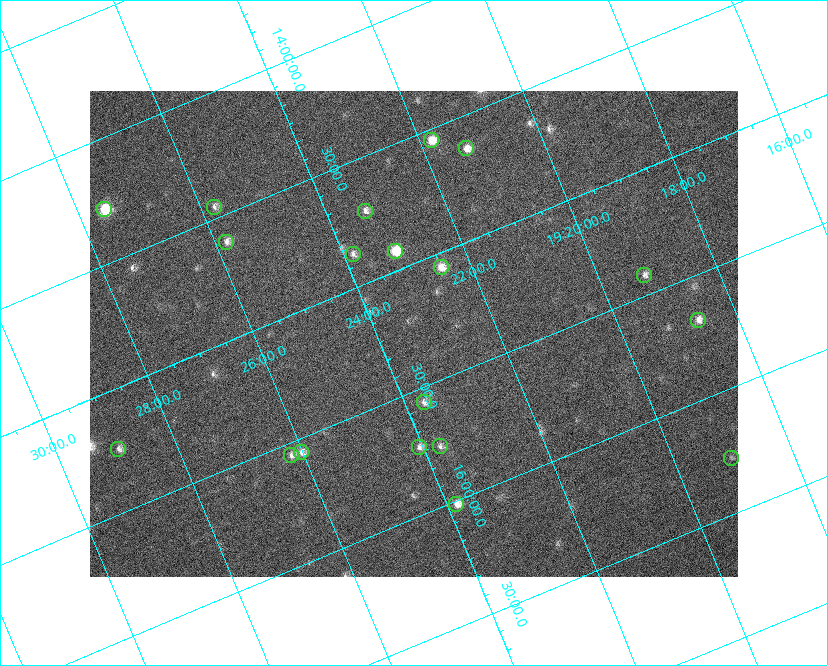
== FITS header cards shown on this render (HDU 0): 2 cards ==
NAXIS1  =                  648 / length of data axis 1
NAXIS2  =                  486 / length of data axis 2

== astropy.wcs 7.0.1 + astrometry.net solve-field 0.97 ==
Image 648 x 486 px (HDU 0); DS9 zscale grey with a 90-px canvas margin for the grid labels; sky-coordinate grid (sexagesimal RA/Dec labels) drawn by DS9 from the SOLVED WCS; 19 Tycho-2 reference stars matched to detected sources circled (green)
Header WCS: none
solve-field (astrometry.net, Tycho-2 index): SOLVED blind (the file carries no WCS)
Solved WCS: RA---TAN-SIP/DEC--TAN-SIP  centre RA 19:23:23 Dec +15:16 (290.85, +15.27 deg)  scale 15.3 arcsec/px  FOV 165.0' x 123.7'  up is -157 deg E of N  parity flipped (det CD > 0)
(file carries no celestial WCS; the grid is the blind solution)
Tycho-2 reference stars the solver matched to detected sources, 19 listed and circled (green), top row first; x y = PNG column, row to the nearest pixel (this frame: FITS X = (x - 90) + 1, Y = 486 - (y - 91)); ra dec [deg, ICRS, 3 dp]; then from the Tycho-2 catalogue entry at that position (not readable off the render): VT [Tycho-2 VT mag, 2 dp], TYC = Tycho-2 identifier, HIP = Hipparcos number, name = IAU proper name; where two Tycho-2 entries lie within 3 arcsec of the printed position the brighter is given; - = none
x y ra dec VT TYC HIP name
431 140 290.452 +14.543 7.44 1054-679-1 - -
466 148 290.323 +14.634 7.66 1054-951-1 95132 -
214 207 291.441 +14.452 8.37 1067-789-1 - -
104 209 291.891 +14.282 6.29 1067-320-1 95664 -
365 211 290.838 +14.713 8.21 1054-205-1 95303 -
226 242 291.451 +14.609 8.24 1067-445-1 95522 -
395 251 290.784 +14.921 6.67 1054-223-1 95287 -
353 254 290.960 +14.864 8.44 1054-411-1 - -
441 267 290.625 +15.059 7.77 1600-2349-1 - -
644 275 289.809 +15.416 8.37 1599-3313-1 94944 -
698 320 289.664 +15.681 7.94 1599-1947-1 94894 -
424 402 290.922 +15.560 8.69 1600-1874-1 - -
440 446 290.929 +15.760 8.70 1600-822-1 95334 -
419 447 291.017 +15.730 8.16 1600-168-1 - -
118 449 292.241 +15.243 8.16 1601-580-1 95787 -
301 452 291.504 +15.557 8.17 1600-1630-1 95542 -
291 455 291.551 +15.552 8.28 1600-1749-1 95559 -
731 458 289.759 +16.274 9.33 1599-1589-1 - -
456 504 290.960 +16.014 7.62 1600-1088-1 95346 -